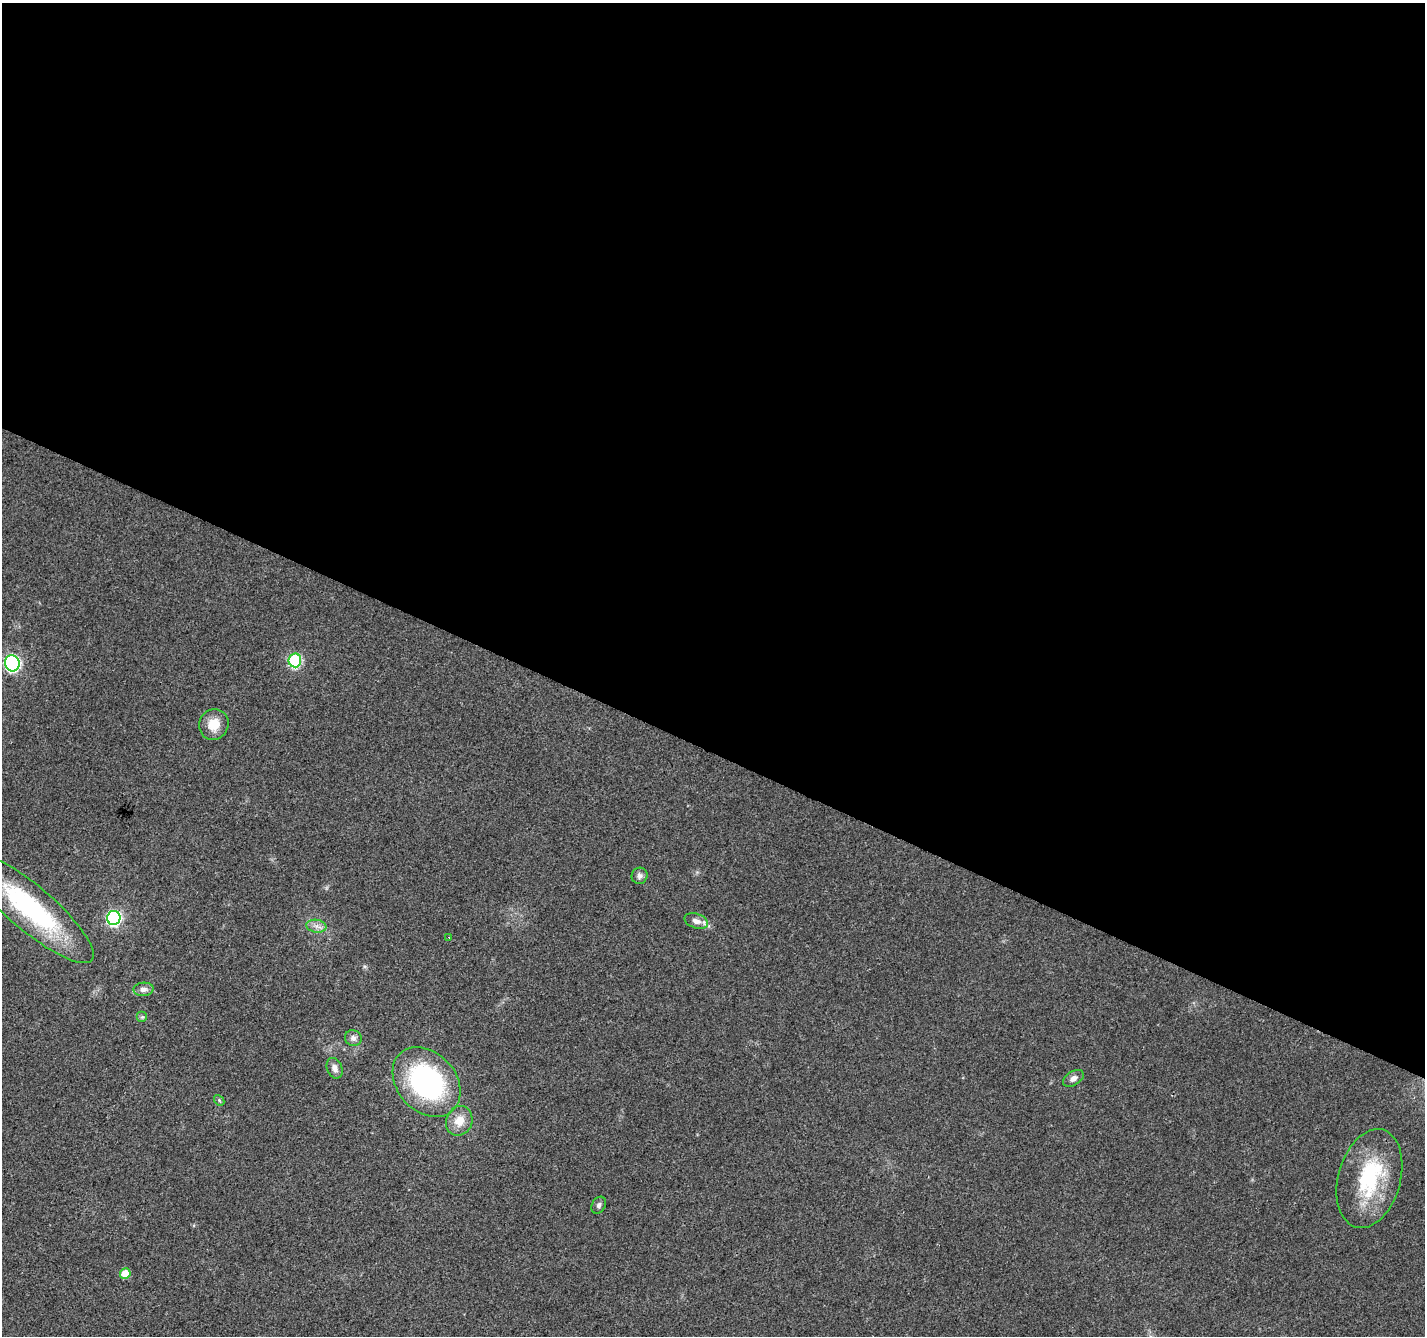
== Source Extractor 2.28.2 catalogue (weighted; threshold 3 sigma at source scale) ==
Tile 3 of 4 x 4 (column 3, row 1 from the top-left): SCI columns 2855-4277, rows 4274-5607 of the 5701 x 5810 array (HDU 1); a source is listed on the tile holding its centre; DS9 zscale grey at full resolution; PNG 1427 x 1338 px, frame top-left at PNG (2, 3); each listed source drawn as its Kron ellipse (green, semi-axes under 4 px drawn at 4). Shown black and unused: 56% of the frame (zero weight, under 2 of 3 exposures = <1% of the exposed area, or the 3 px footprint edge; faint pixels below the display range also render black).
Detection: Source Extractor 2.28.2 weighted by HDU 2 'WHT'; one run over the whole footprint, this tile lists its part. Background 0.0488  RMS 0.0058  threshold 0.0262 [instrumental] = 3 sigma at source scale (4.5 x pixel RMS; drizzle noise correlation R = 1.50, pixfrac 1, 0.0396/0.0396 arcsec/px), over >= 5 px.
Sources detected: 21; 1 inside a brighter listed object's ellipse — not listed separately; the other 20 listed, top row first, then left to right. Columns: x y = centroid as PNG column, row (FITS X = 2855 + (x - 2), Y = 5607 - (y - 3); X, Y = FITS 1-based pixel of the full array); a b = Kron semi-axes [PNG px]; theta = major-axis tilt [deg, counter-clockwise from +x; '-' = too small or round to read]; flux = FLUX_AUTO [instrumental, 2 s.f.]
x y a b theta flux
295 660 7 6 - 67
12 663 8 7 - 130
214 724 16 14 67 9.8
640 876 8 8 - 2.2
30 908 81 22 -40 81
114 918 7 6 - 120
696 921 12 7 -18 3.6
316 926 10 6 -8 2.9
449 937 3 2 - 0.94
144 989 10 7 3 3
142 1017 5 5 - 1.1
353 1038 8 8 - 2.6
335 1068 11 7 -69 3.2
1073 1078 11 7 32 2.9
426 1082 39 29 -48 110
219 1100 6 4 -48 0.76
459 1121 15 13 69 8.9
1369 1179 50 31 74 49
599 1205 9 6 60 1.8
125 1274 5 5 - 11